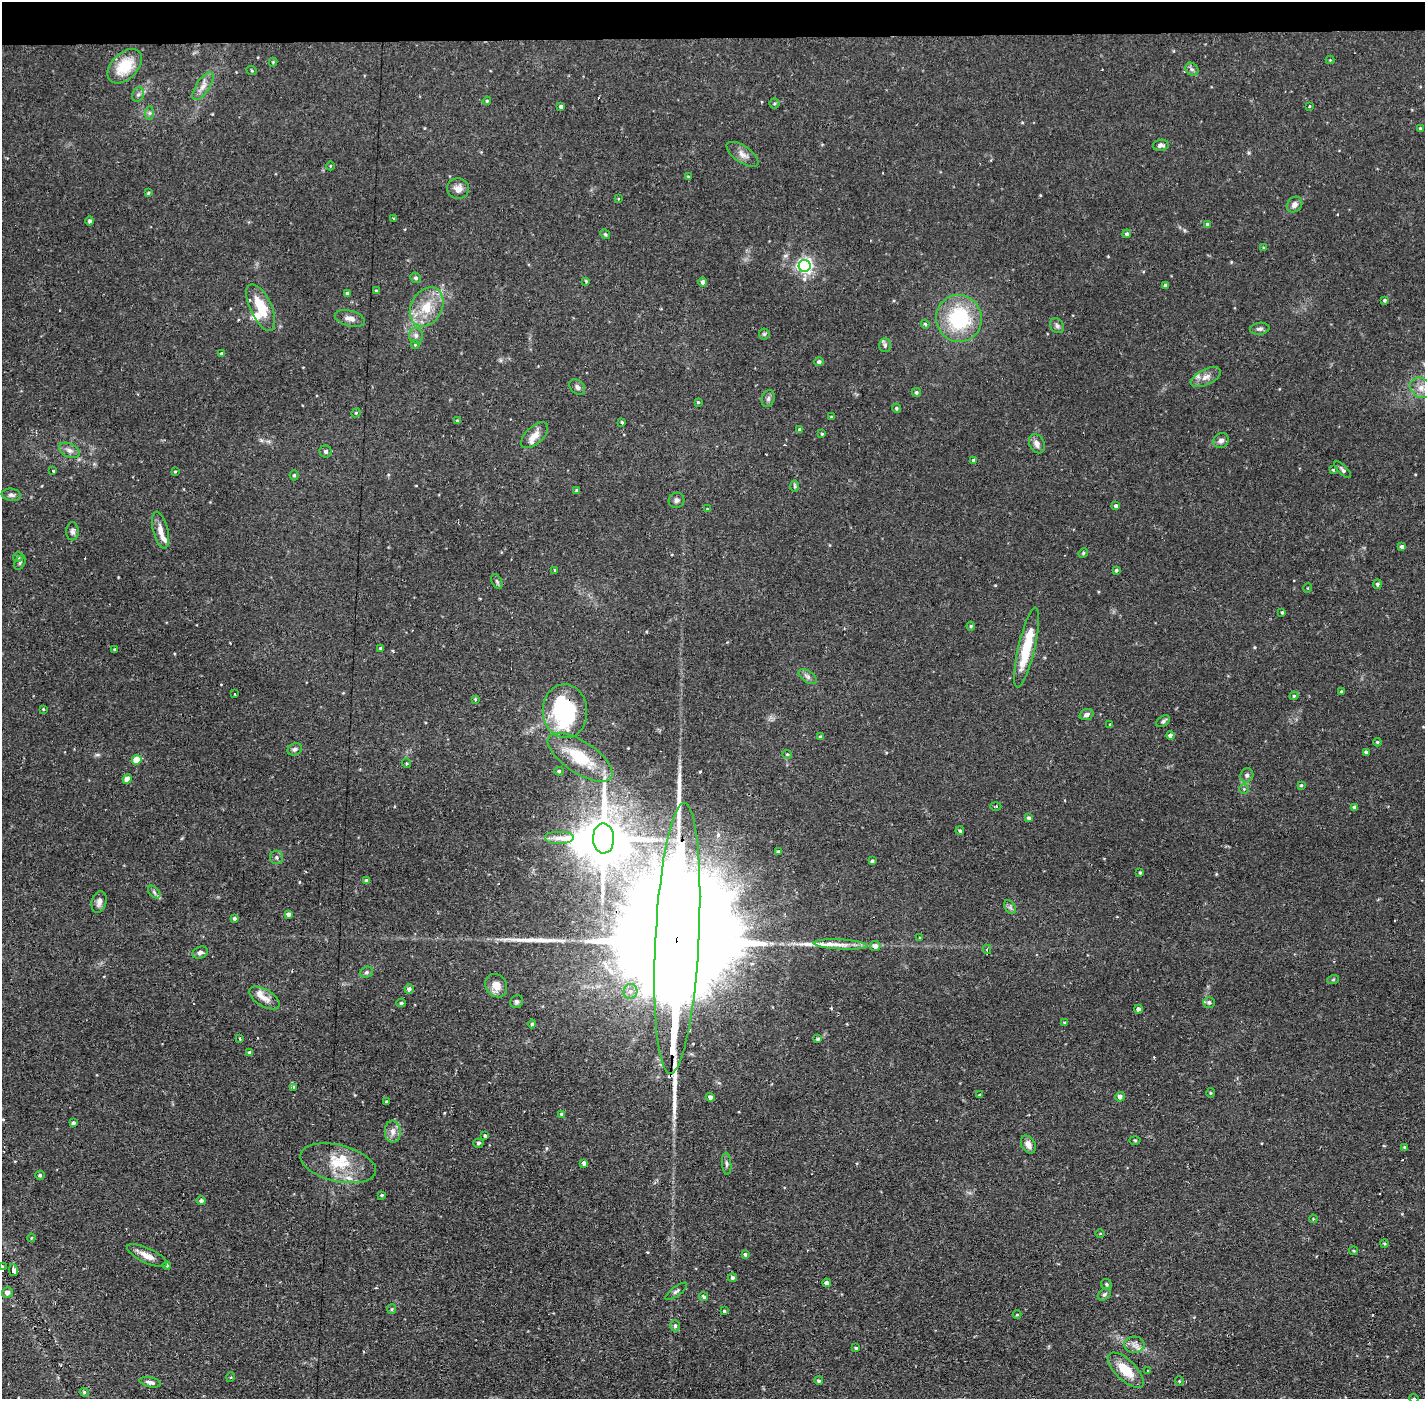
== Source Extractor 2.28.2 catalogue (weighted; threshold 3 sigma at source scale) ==
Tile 2 of 3 x 3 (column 2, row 1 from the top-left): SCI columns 1423-2845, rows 2849-4245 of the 4267 x 4299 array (HDU 1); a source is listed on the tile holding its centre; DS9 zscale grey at full resolution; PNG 1427 x 1401 px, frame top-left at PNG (2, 2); each listed source drawn as its Kron ellipse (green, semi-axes under 4 px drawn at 4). Shown black and unused: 3% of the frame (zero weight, under 2 of 3 exposures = <1% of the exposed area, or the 3 px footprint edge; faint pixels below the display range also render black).
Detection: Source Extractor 2.28.2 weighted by HDU 2 'WHT'; one run over the whole footprint, this tile lists its part. Background 0.107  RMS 0.0065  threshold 0.0291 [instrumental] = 3 sigma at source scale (4.5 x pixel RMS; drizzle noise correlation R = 1.50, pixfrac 1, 0.05/0.05 arcsec/px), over >= 5 px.
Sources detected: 222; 2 inside a brighter object's white glare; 3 cosmic-ray / hot-pixel residue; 2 long thin detections or spike segments (spike, bleed or trail) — neither listed nor drawn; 9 inside a brighter listed object's ellipse — not listed separately; the other 206 listed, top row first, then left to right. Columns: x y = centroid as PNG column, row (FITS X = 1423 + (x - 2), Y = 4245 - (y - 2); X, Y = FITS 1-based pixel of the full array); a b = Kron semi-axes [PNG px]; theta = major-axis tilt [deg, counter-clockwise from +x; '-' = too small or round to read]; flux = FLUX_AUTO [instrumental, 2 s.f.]
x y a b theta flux
1330 60 4 4 - 0.58
273 62 4 4 - 0.7
125 66 20 13 46 19
1192 69 7 6 - 1.6
252 71 5 3 - 0.61
203 86 16 6 57 4.2
138 94 7 5 67 1.5
487 101 4 3 - 0.77
775 103 5 5 - 0.92
1309 106 3 3 - 1.8
561 107 4 3 - 1.6
150 113 7 4 90 1.2
1420 128 4 3 - 0.74
1161 145 8 5 9 2.4
743 154 18 8 -35 4.3
330 166 4 3 - 0.48
688 176 4 2 - 0.52
458 189 11 10 - 4.2
148 193 3 3 - 0.75
618 199 4 3 - 0.49
1294 205 8 7 - 3.2
394 219 3 2 - 0.8
90 221 4 4 - 1.4
1208 224 4 4 - 2
605 234 5 4 - 0.89
1127 234 4 4 - 1.5
1263 248 3 3 - 0.63
805 266 6 6 - 190
416 278 5 5 - 1.3
586 281 4 3 - 0.65
702 282 4 4 - 2.2
1165 285 4 4 - 1.8
376 291 4 4 - 0.69
347 293 4 3 - 1.5
1385 300 4 4 - 1.1
261 307 25 10 -65 18
427 307 21 15 61 16
350 318 15 8 -15 4
959 318 23 23 - 49
925 324 4 4 - 0.9
1057 326 8 6 -56 1.7
1260 329 9 6 7 2
764 334 5 5 - 0.98
416 335 8 7 - 2.2
415 345 4 4 - 0.6
885 345 7 5 -90 1.6
222 354 4 3 - 1.8
819 362 4 4 - 1.8
1206 377 16 8 25 4.6
577 387 9 6 -43 2.1
1421 388 12 9 -35 5.5
916 392 5 4 - 1.2
768 399 9 6 74 1.7
698 402 3 3 - 0.64
896 408 5 4 - 1.1
356 413 5 4 - 0.8
832 417 4 3 - 1.1
457 421 3 3 - 1.1
622 422 3 3 - 2
800 429 4 4 - 1.8
822 434 4 4 - 0.83
535 435 16 8 43 5.9
1221 441 8 7 - 2.5
1037 444 10 7 -64 3.5
69 450 11 6 -26 2.9
326 451 6 6 - 1.7
974 460 4 4 - 1.9
1333 470 4 3 - 0.58
1343 470 11 4 -46 1.5
52 471 3 3 - 2.6
175 471 4 3 - 0.72
294 475 5 4 - 0.85
795 486 6 4 -88 1
577 490 3 3 - 1.4
11 495 9 6 -7 2.1
677 500 8 7 - 1.9
1116 506 4 4 - 1.6
707 509 3 3 - 0.49
161 530 19 7 -76 5.7
72 531 9 6 -90 2.1
1402 547 4 4 - 1.9
1083 553 5 4 - 0.69
18 557 5 4 - 1.2
20 562 8 5 63 1.2
555 570 4 4 - 0.78
1116 570 4 4 - 1.1
497 581 8 5 -63 1.1
1377 584 5 4 - 1.5
1308 588 5 3 - 0.5
1282 612 3 3 - 0.73
971 626 4 4 - 0.87
381 648 3 3 - 1
1027 648 41 8 77 26
115 649 3 3 - 0.66
808 677 10 5 -36 2.1
1342 692 3 3 - 1.2
235 694 2 2 - 0.61
1294 696 4 4 - 0.84
475 700 4 3 - 0.84
43 709 3 2 - 0.55
565 711 27 22 -87 71
1087 715 7 5 20 2.2
1163 721 8 5 33 1.5
1110 724 3 2 - 0.74
1170 735 4 4 - 2.2
821 737 4 4 - 1.3
1377 742 4 4 - 0.75
295 749 7 6 - 1.6
1366 752 4 3 - 1.7
787 754 5 4 - 0.81
580 757 37 16 -33 28
137 760 5 4 - 11
406 763 5 3 - 0.67
559 771 5 4 - 1.1
1247 775 7 6 - 1.6
127 779 5 4 - 6.8
1301 785 3 3 - 0.79
1244 789 5 5 - 0.89
996 806 5 3 - 1.4
1354 807 3 3 - 1.3
1029 818 4 4 - 1.5
960 831 4 3 - 1
559 838 15 6 0 4.7
604 838 15 10 -88 3100
778 851 3 3 - 0.86
276 857 6 6 - 1.7
872 861 3 3 - 1.2
1140 873 4 3 - 0.83
367 881 4 3 - 1.9
154 892 7 4 -46 1.3
99 902 11 7 76 3.1
1010 907 8 5 -56 1.5
288 914 4 4 - 2.1
235 918 4 4 - 1.3
677 938 135 22 87 63000
920 938 4 3 - 0.63
840 944 26 5 -3 6.4
875 946 5 5 - 2.9
987 949 5 4 - 1.1
200 953 8 5 19 2.3
366 972 7 5 22 1.4
1333 980 6 3 20 0.71
496 986 12 10 -56 6.7
409 989 4 4 - 1.7
630 991 7 7 - 2.6
264 998 17 8 -31 5.4
517 1002 7 6 - 1.5
1209 1002 6 5 - 1.4
401 1003 5 4 - 1.1
1138 1009 4 4 - 2.3
1065 1023 3 3 - 1.1
532 1024 4 4 - 0.92
240 1038 3 3 - 1.2
818 1039 3 3 - 1.1
250 1053 4 3 - 1.8
293 1087 3 3 - 1.9
1210 1093 5 3 - 0.71
979 1095 3 2 - 1.1
710 1097 4 4 - 2.4
1120 1097 5 4 - 2.3
386 1101 3 3 - 0.81
561 1114 4 3 - 0.78
73 1123 4 3 - 1.5
393 1132 11 8 -88 3.9
485 1136 3 3 - 1
1135 1140 5 3 - 0.63
478 1143 5 4 - 1.3
1028 1144 9 6 -62 3.8
1405 1147 3 3 - 1.5
338 1163 39 18 -13 22
584 1163 4 4 - 1.8
727 1164 11 4 -85 1.6
40 1175 5 4 - 1.2
382 1195 4 3 - 0.77
201 1201 5 4 - 1.6
1313 1219 4 3 - 0.5
1100 1233 5 3 - 0.51
31 1238 4 3 - 0.53
1385 1243 4 3 - 0.75
1353 1251 4 3 - 0.7
745 1254 4 3 - 1.1
147 1256 22 7 -25 6.6
167 1265 4 4 - 0.98
2 1267 4 3 - 1.7
13 1270 6 4 -79 2
732 1278 4 4 - 1.4
827 1283 4 4 - 2.8
1106 1284 6 5 - 1.2
676 1291 13 4 36 1.8
7 1292 5 5 - 3.3
1104 1294 7 5 40 1.4
704 1297 5 4 - 1.3
392 1309 5 4 - 0.86
724 1311 4 3 - 0.94
1017 1315 4 3 - 0.51
675 1326 5 4 - 1.1
1134 1345 10 8 -3 3.5
856 1348 3 3 - 0.72
1126 1370 23 10 -44 15
1147 1371 3 2 - 1.1
231 1377 5 3 - 0.63
819 1381 4 4 - 1.4
1179 1381 5 4 - 0.74
150 1382 11 5 -12 2.2
84 1392 5 3 - 0.77
1414 1398 5 3 - 0.51
Overlapping masked pixels (flux is a lower limit): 3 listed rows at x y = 1027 648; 565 711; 677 938
Isophote crosses this tile's border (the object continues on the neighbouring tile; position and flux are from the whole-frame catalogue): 2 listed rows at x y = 2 1267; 1414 1398